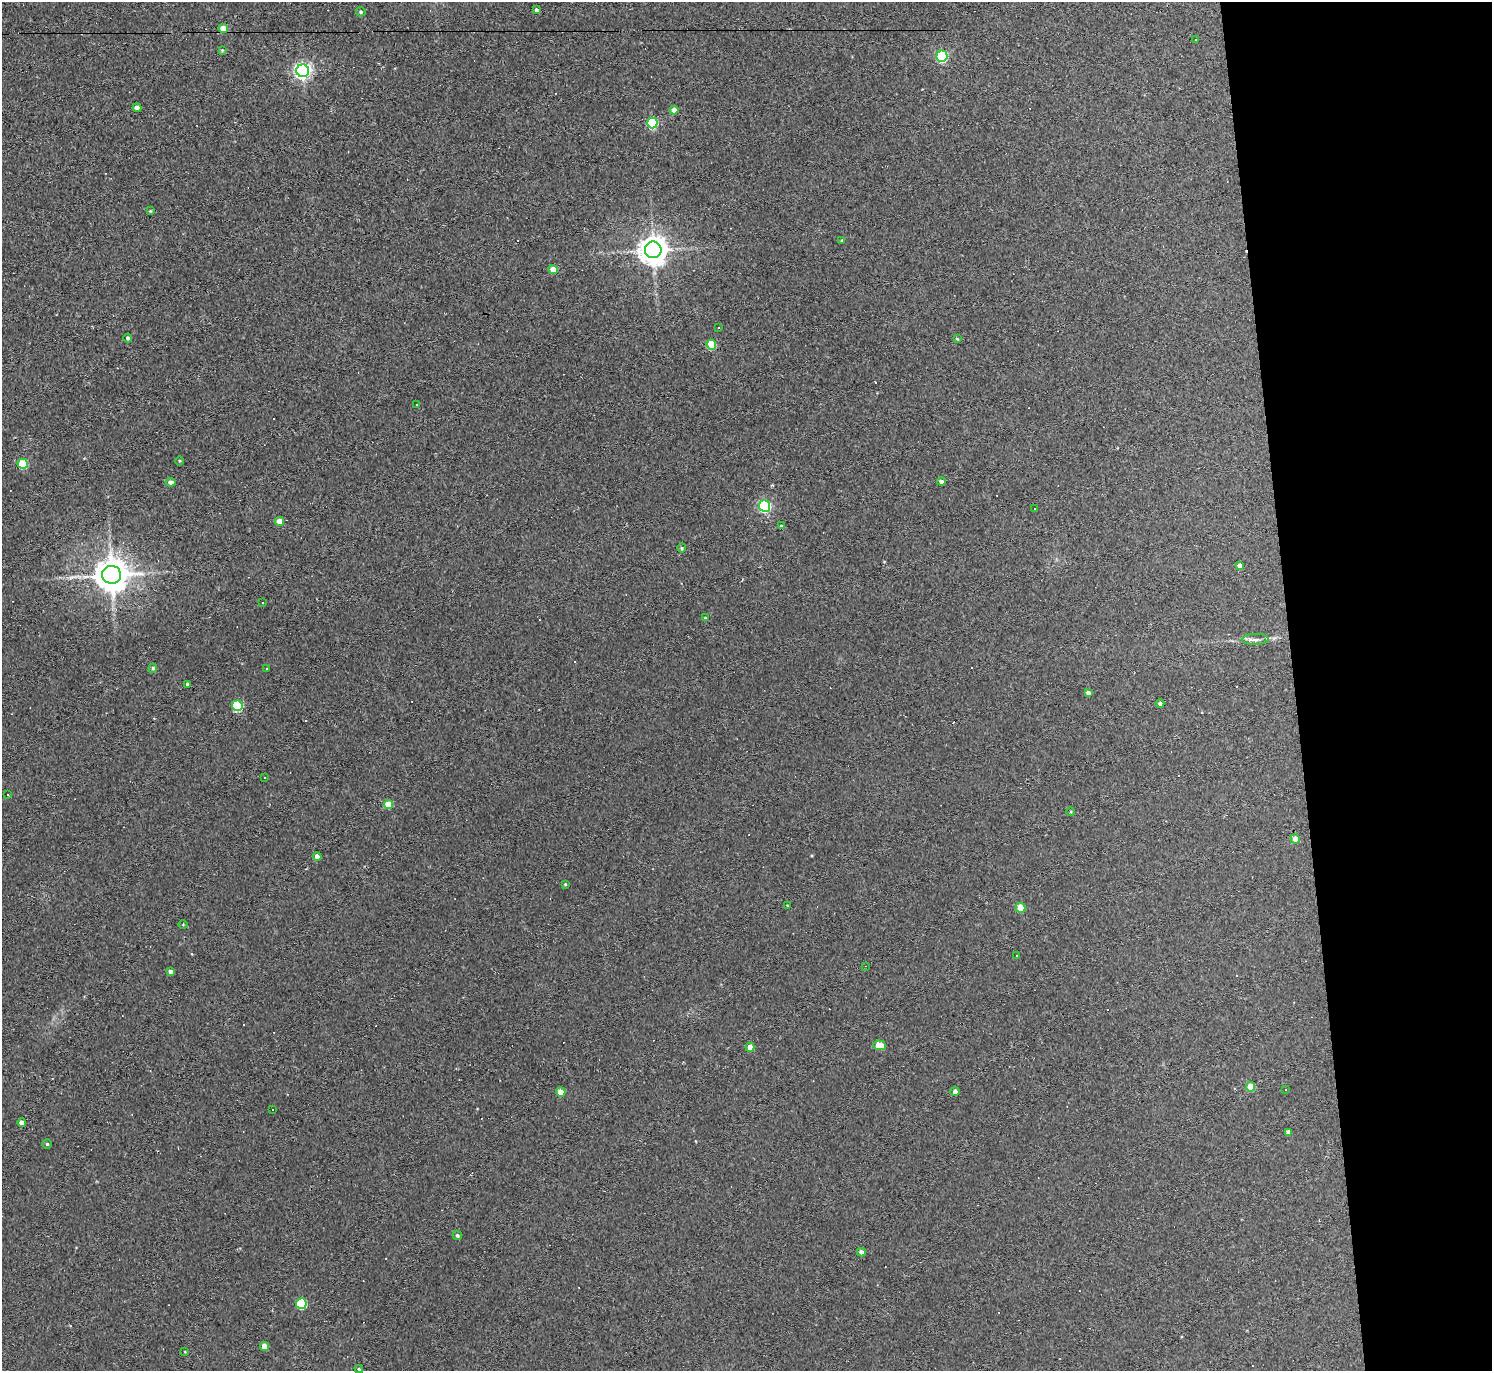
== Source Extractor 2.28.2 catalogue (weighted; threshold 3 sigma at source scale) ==
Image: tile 6 of 3 x 3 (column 3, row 2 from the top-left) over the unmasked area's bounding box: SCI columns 2981-4470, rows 1493-2861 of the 4470 x 4444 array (HDU 1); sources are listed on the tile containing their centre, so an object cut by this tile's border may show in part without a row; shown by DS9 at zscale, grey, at full resolution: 1 PNG px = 1 image px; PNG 1494 x 1373 px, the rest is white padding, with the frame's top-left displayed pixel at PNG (2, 2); every listed detection drawn as its Kron ellipse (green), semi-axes under 4 PNG px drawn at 4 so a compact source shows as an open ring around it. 13% of this frame is shown black and not used: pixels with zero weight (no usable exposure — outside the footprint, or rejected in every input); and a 3 px margin inside the footprint's outer edge (the drizzle kernel's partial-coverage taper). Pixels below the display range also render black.
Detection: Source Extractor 2.28.2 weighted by HDU 2 'WHT'; one run over the whole footprint, this tile lists its part. Background 0.18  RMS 0.0093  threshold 0.0417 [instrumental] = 3 sigma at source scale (4.5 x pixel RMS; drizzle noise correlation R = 1.50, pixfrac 1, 0.05/0.05 arcsec/px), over >= 5 px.
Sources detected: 91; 23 cosmic-ray / hot-pixel residue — neither listed nor drawn; the other 68 listed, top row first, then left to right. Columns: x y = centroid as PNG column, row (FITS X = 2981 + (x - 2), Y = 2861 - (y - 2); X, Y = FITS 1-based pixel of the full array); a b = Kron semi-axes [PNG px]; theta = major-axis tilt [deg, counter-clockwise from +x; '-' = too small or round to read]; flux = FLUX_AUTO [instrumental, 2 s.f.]
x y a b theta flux
537 10 4 4 - 2.5
361 12 5 4 - 1.5
223 29 5 4 - 15
1195 40 2 2 - 0.75
222 50 4 4 - 1
942 56 5 5 - 99
303 71 6 6 - 300
137 108 4 4 - 4.5
674 110 4 4 - 6.7
652 123 5 5 - 61
150 211 4 3 - 0.84
842 241 4 3 - 1.3
653 250 8 8 - 1200
553 269 5 4 - 14
719 328 3 2 - 0.77
128 338 4 4 - 2
957 339 4 3 - 1.3
711 345 5 4 - 34
417 405 3 2 - 1
179 461 5 3 - 0.91
23 464 5 5 - 38
941 481 4 3 - 2.8
170 482 5 4 - 3.9
765 506 6 5 - 120
1035 509 2 2 - 1
279 521 4 4 - 9.2
781 526 4 3 - 0.93
682 548 4 4 - 1.4
1239 566 4 4 - 4.1
112 575 9 9 - 2000
263 603 3 3 - 11
705 618 3 3 - 0.7
1255 639 13 5 2 3.9
153 668 5 4 - 1.7
266 668 3 2 - 0.6
188 685 3 3 - 2.6
1088 693 4 4 - 3.3
1160 703 4 4 - 2
237 706 5 5 - 61
264 778 2 2 - 0.72
8 795 2 2 - 0.82
388 804 5 4 - 19
1070 812 4 4 - 1.1
1295 839 4 4 - 8.5
317 857 4 4 - 6.6
565 884 4 3 - 0.93
787 905 3 2 - 0.57
1021 908 5 5 - 21
183 925 4 3 - 0.76
1017 956 3 2 - 1.1
865 966 3 2 - 0.62
170 972 4 4 - 3
879 1045 6 5 - 18
750 1047 4 4 - 6.9
1251 1087 5 4 - 20
1286 1090 3 2 - 0.62
955 1091 4 4 - 3.3
561 1092 5 4 - 11
272 1109 2 2 - 0.69
22 1123 4 4 - 6.2
1288 1132 4 4 - 3.2
47 1144 5 5 - 1.2
457 1235 5 4 - 1.6
861 1252 5 4 - 4.2
301 1304 5 5 - 58
265 1346 4 4 - 8.8
185 1352 3 2 - 0.61
359 1369 4 4 - 1.2
Overlapping masked pixels (flux is a lower limit): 1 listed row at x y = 223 29